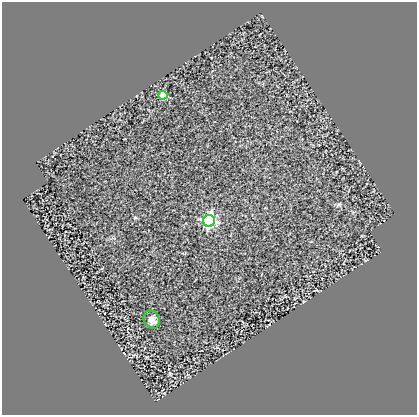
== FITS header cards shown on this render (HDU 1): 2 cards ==
NAXIS1  =                  415
NAXIS2  =                  413

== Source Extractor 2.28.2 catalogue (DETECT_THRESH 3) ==
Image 415 x 413 px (HDU 1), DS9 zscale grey, 1 PNG px = 1 image px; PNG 419 x 417 px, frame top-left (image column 1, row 413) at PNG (2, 2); each listed source drawn as its Kron ellipse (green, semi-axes under 4 px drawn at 4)
Background 0.82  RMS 0.18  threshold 0.531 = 3 sigma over >= 5 px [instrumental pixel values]
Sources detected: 3; all 3 listed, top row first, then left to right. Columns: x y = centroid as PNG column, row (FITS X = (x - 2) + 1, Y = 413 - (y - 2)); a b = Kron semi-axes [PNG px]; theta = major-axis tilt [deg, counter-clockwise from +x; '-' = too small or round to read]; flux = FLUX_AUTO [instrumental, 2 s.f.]
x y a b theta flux
163 95 4 4 - 430
209 221 6 6 - 2300
152 320 9 8 - 65